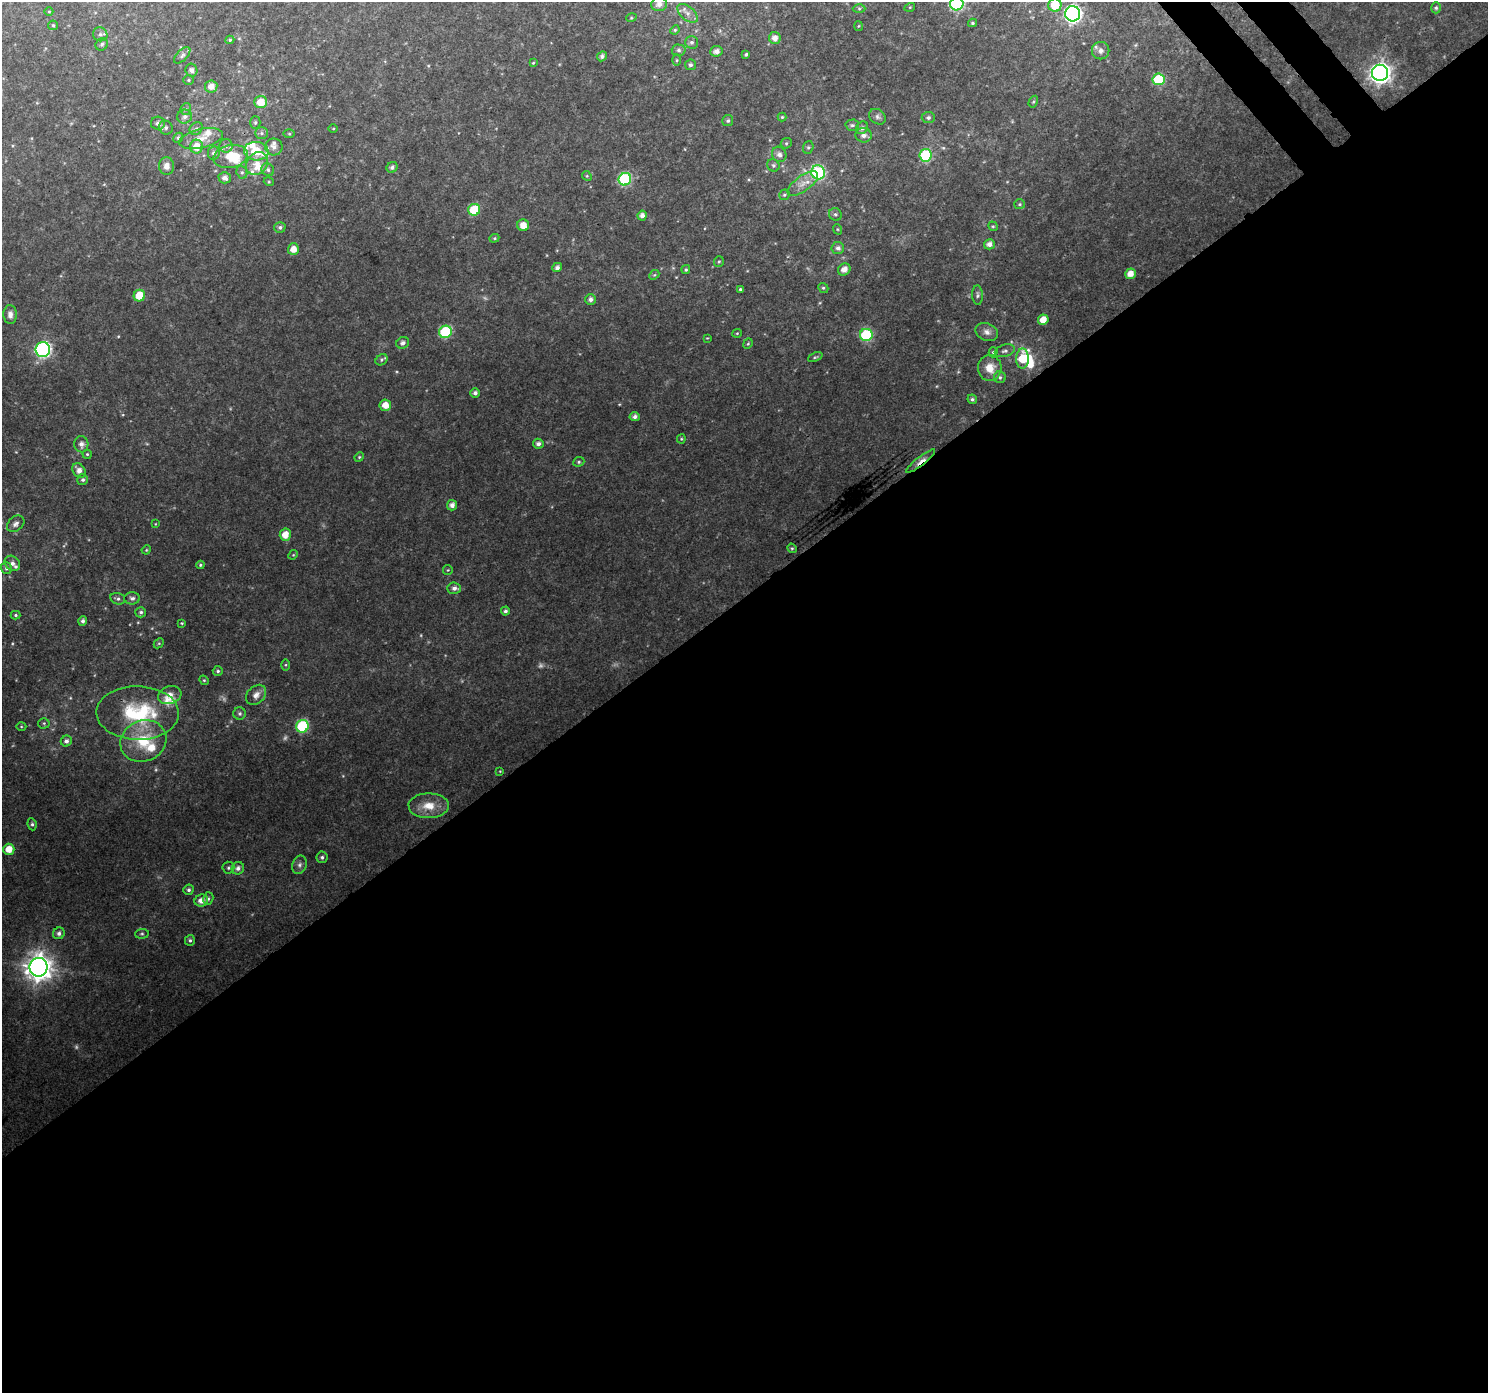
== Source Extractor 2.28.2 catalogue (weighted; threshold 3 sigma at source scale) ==
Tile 15 of 4 x 4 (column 3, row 4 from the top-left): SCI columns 3018-4503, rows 175-1565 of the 6040 x 5978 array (HDU 1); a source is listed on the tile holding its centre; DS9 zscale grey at full resolution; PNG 1490 x 1395 px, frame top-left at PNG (2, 2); each listed source drawn as its Kron ellipse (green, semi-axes under 4 px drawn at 4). Shown black and unused: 58% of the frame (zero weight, under 3 of 4 exposures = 5% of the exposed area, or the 3 px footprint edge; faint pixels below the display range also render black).
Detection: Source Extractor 2.28.2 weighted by HDU 2 'WHT'; one run over the whole footprint, this tile lists its part. Background 0.0414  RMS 0.0039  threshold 0.0175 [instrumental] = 3 sigma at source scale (4.5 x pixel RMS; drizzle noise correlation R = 1.50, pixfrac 1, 0.0396/0.0396 arcsec/px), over >= 5 px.
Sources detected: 201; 7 too faint to see at this stretch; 2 inside a brighter object's white glare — neither listed nor drawn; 16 inside a brighter listed object's ellipse — not listed separately; the other 176 listed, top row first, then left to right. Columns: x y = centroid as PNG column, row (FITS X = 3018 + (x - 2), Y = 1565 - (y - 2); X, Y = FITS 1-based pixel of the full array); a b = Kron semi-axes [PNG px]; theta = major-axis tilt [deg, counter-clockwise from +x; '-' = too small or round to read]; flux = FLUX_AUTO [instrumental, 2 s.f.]
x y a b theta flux
659 4 8 7 - 2.4
957 4 7 6 - 52
1055 5 6 6 - 9.2
910 7 5 3 - 0.33
859 8 6 4 -1 0.66
1436 8 5 4 - 0.64
49 11 4 3 - 0.32
687 13 12 7 -41 2.2
1073 14 7 7 - 120
631 18 5 3 - 0.36
972 23 4 3 - 0.58
53 25 5 4 - 0.52
858 26 5 3 - 0.38
675 30 5 4 - 0.54
100 34 7 7 - 1.1
775 38 6 5 - 2.6
230 40 4 4 - 0.58
691 42 6 6 - 1
102 44 7 6 - 0.91
679 50 7 5 -1 1
716 51 6 5 - 2
1101 51 9 8 - 1.8
746 54 3 3 - 0.62
182 55 10 5 44 1.1
602 56 5 4 - 1.2
677 60 5 4 - 0.47
533 63 4 4 - 0.39
690 65 5 5 - 0.91
191 70 6 6 - 1.6
1380 73 8 8 - 260
1159 79 6 6 - 25
188 80 5 4 - 0.57
211 87 6 6 - 3
261 102 6 6 - 5.8
1033 102 6 4 58 0.55
186 109 6 5 - 0.72
185 117 7 7 - 1.5
782 117 4 4 - 0.44
877 117 9 7 -36 1.2
928 118 6 5 - 1
728 121 5 5 - 0.74
255 122 6 5 - 0.71
158 123 7 6 - 1.7
852 125 7 5 2 0.88
166 128 7 6 - 1.2
196 128 7 6 - 0.96
333 128 4 3 - 0.32
862 128 7 5 52 1.2
262 133 6 6 - 0.96
289 134 6 4 -1 0.48
864 135 8 7 - 1.8
178 138 5 4 - 0.78
201 138 22 9 13 4.8
786 143 6 5 - 0.6
226 146 6 6 - 1.1
196 147 7 6 - 5.1
274 147 8 8 - 1.8
808 147 6 5 - 0.72
256 151 12 9 -5 7.8
214 153 7 6 - 1.2
779 154 8 7 - 1.8
926 155 6 6 - 27
231 156 17 11 13 10
257 163 12 10 50 4.5
773 165 6 6 - 0.86
167 166 9 7 -84 2.3
392 167 6 5 - 1.2
268 170 7 6 - 1.1
242 172 6 5 - 0.82
818 172 7 7 - 49
587 176 5 4 - 0.51
225 178 6 5 - 1.9
625 179 6 6 - 43
269 182 5 3 - 0.39
803 184 18 7 35 3.8
784 195 5 5 - 0.69
1020 204 5 5 - 0.65
474 210 6 6 - 17
835 214 6 6 - 0.82
642 215 5 4 - 1.8
523 225 6 6 - 4
993 226 5 4 - 0.52
280 227 5 5 - 0.92
837 229 5 3 - 0.39
494 238 5 4 - 0.48
989 244 5 5 - 2.2
838 248 6 6 - 1.4
293 249 6 5 - 3.8
719 261 5 5 - 0.53
557 267 5 4 - 1.3
844 269 6 5 - 2.7
686 270 4 4 - 0.6
1130 274 5 5 - 3.5
654 275 6 4 42 0.53
823 288 5 4 - 0.64
740 289 4 3 - 0.58
978 295 10 5 -88 0.97
139 296 6 5 - 10
590 299 5 5 - 1.4
10 315 9 6 -89 1.9
1043 320 5 5 - 4.7
445 332 6 6 - 31
987 332 12 8 -24 2.1
737 333 5 4 - 0.43
866 335 6 6 - 31
707 338 4 3 - 0.3
403 343 6 5 - 1.3
748 344 5 4 - 0.54
43 350 7 7 - 89
1005 351 10 6 16 1.3
993 352 5 4 - 0.57
815 357 8 4 23 0.58
1022 359 10 6 89 11
381 360 6 5 - 0.75
990 368 13 11 89 5.4
1000 377 6 6 - 0.89
475 393 4 4 - 1.3
972 399 5 4 - 0.82
385 405 6 5 - 4.1
635 416 5 4 - 1.3
681 439 4 4 - 0.46
81 444 8 7 - 2
538 444 5 5 - 1.4
87 454 4 4 - 0.52
359 457 5 4 - 0.49
921 461 18 4 38 3.8
579 462 6 4 23 0.61
79 470 8 6 -56 2.6
83 480 5 5 - 0.88
452 505 5 5 - 2
16 524 10 7 41 1.6
155 524 4 2 - 0.28
285 535 6 5 - 4.6
792 548 5 4 - 0.52
146 550 5 3 - 0.38
293 555 5 4 - 0.47
12 563 8 7 - 1.7
200 565 4 4 - 0.56
6 568 6 5 - 0.83
448 570 5 4 - 0.43
454 588 7 6 - 1.7
132 598 8 6 0 1.2
118 599 7 5 -15 1
505 611 4 4 - 0.89
141 612 5 5 - 0.9
15 615 5 4 - 0.56
83 621 5 4 - 1.2
182 623 3 3 - 0.37
159 643 5 4 - 0.52
286 665 5 4 - 0.48
218 671 5 5 - 0.72
204 680 5 4 - 0.48
170 695 12 9 16 3.2
256 695 11 8 45 2.7
138 713 41 27 -1 30
240 713 6 6 - 0.9
44 723 5 5 - 0.63
302 726 6 6 - 33
21 727 5 3 - 0.39
66 741 5 5 - 1.4
143 741 23 20 23 16
500 771 3 3 - 0.29
429 806 20 12 0 7
32 824 6 4 -81 0.78
9 849 5 5 - 5.1
322 857 6 5 - 0.91
299 865 9 7 70 1.4
228 868 6 6 - 0.8
238 868 6 6 - 1.6
189 890 5 5 - 0.88
208 899 6 5 - 0.73
201 901 7 6 - 2.9
59 933 6 5 - 1.3
142 934 7 5 6 0.75
190 940 5 5 - 0.8
39 967 9 9 - 500
Overlapping masked pixels (flux is a lower limit): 1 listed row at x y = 921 461
Isophote crosses this tile's border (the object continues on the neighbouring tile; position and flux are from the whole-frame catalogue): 2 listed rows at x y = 957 4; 1055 5